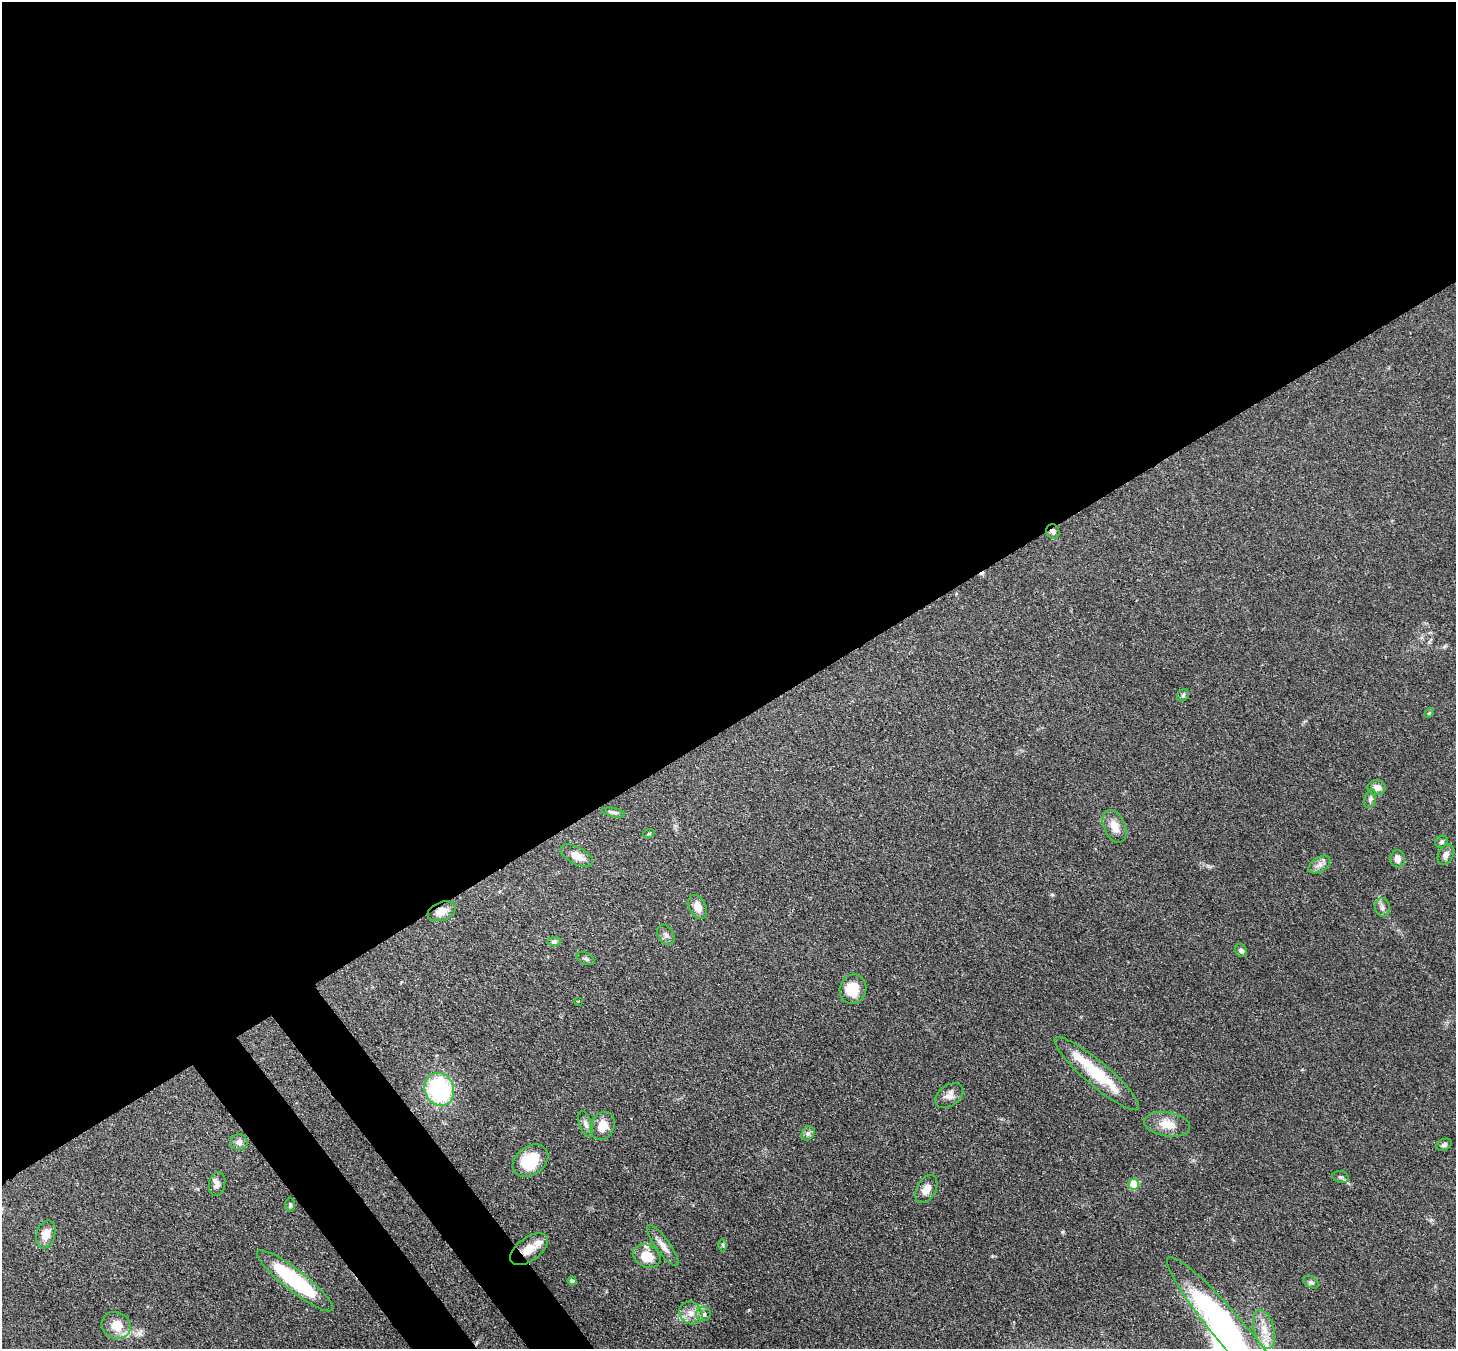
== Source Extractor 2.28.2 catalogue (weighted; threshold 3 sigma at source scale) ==
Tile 2 of 4 x 4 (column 2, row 1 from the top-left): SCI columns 1536-2989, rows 4251-5597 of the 5979 x 5952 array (HDU 1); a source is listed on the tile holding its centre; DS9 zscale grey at full resolution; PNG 1458 x 1351 px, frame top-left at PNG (2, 2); each listed source drawn as its Kron ellipse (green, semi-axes under 4 px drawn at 4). Shown black and unused: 56% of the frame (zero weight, under 3 of 4 exposures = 7% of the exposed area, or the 3 px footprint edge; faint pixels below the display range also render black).
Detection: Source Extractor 2.28.2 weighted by HDU 2 'WHT'; one run over the whole footprint, this tile lists its part. Background 0.101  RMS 0.004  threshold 0.018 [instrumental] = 3 sigma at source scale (4.5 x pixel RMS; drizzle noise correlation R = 1.50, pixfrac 1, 0.05/0.05 arcsec/px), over >= 5 px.
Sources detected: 55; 1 cosmic-ray / hot-pixel residue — neither listed nor drawn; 4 inside a brighter listed object's ellipse — not listed separately; the other 50 listed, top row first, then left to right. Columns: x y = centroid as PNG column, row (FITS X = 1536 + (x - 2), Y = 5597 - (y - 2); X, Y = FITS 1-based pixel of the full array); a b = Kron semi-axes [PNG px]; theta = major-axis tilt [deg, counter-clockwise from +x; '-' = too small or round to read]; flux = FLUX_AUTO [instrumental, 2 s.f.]
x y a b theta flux
1053 531 7 6 - 1.6
1183 695 7 5 45 0.73
1429 713 5 3 - 0.44
1376 787 9 7 0 3.3
1370 799 10 5 73 1.1
613 812 11 4 -12 1.1
1115 826 17 10 -66 4.4
649 833 6 3 20 0.39
1441 842 6 5 - 0.8
1446 855 11 7 63 2.1
577 856 18 8 -28 4.1
1398 859 8 7 - 2.5
1319 865 12 7 33 2.1
698 907 13 8 -64 4.1
1382 907 9 7 -78 1.4
441 911 14 9 21 3.8
666 935 11 7 -60 1.5
554 941 7 4 1 0.81
1241 951 7 5 -56 1.2
586 959 9 5 -27 0.96
853 989 15 13 75 8.7
578 1001 3 2 - 0.36
1097 1074 54 12 -40 20
439 1089 17 14 -68 44
949 1095 16 10 35 2.9
586 1124 13 6 -72 1.7
1167 1124 23 12 -9 6.3
603 1126 14 11 66 5.6
808 1133 8 6 53 1.1
239 1142 8 8 - 1.8
1444 1145 8 5 26 1
530 1161 19 14 36 14
1341 1177 8 6 -15 0.91
217 1184 12 8 77 1.9
1134 1184 5 5 - 13
926 1189 15 9 61 3.6
290 1205 7 5 88 0.64
46 1235 14 9 73 4.4
663 1245 25 7 -54 3.5
723 1245 6 4 -89 0.52
529 1249 22 11 36 5.9
647 1256 14 11 -25 7.7
295 1281 47 10 -38 35
572 1281 4 4 - 1.1
1311 1282 8 5 -30 0.88
691 1313 12 10 -38 3.6
703 1314 7 7 - 1.4
116 1325 15 13 -29 5.8
1264 1329 20 10 -74 5.7
1230 1331 96 15 -50 110
Overlapping masked pixels (flux is a lower limit): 3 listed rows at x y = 1053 531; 441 911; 529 1249
Isophote crosses this tile's border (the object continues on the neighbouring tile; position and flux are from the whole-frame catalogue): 1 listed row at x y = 1230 1331
Unlisted compact peaks at least as high as the median listed source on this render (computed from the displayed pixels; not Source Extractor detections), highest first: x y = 1062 1232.